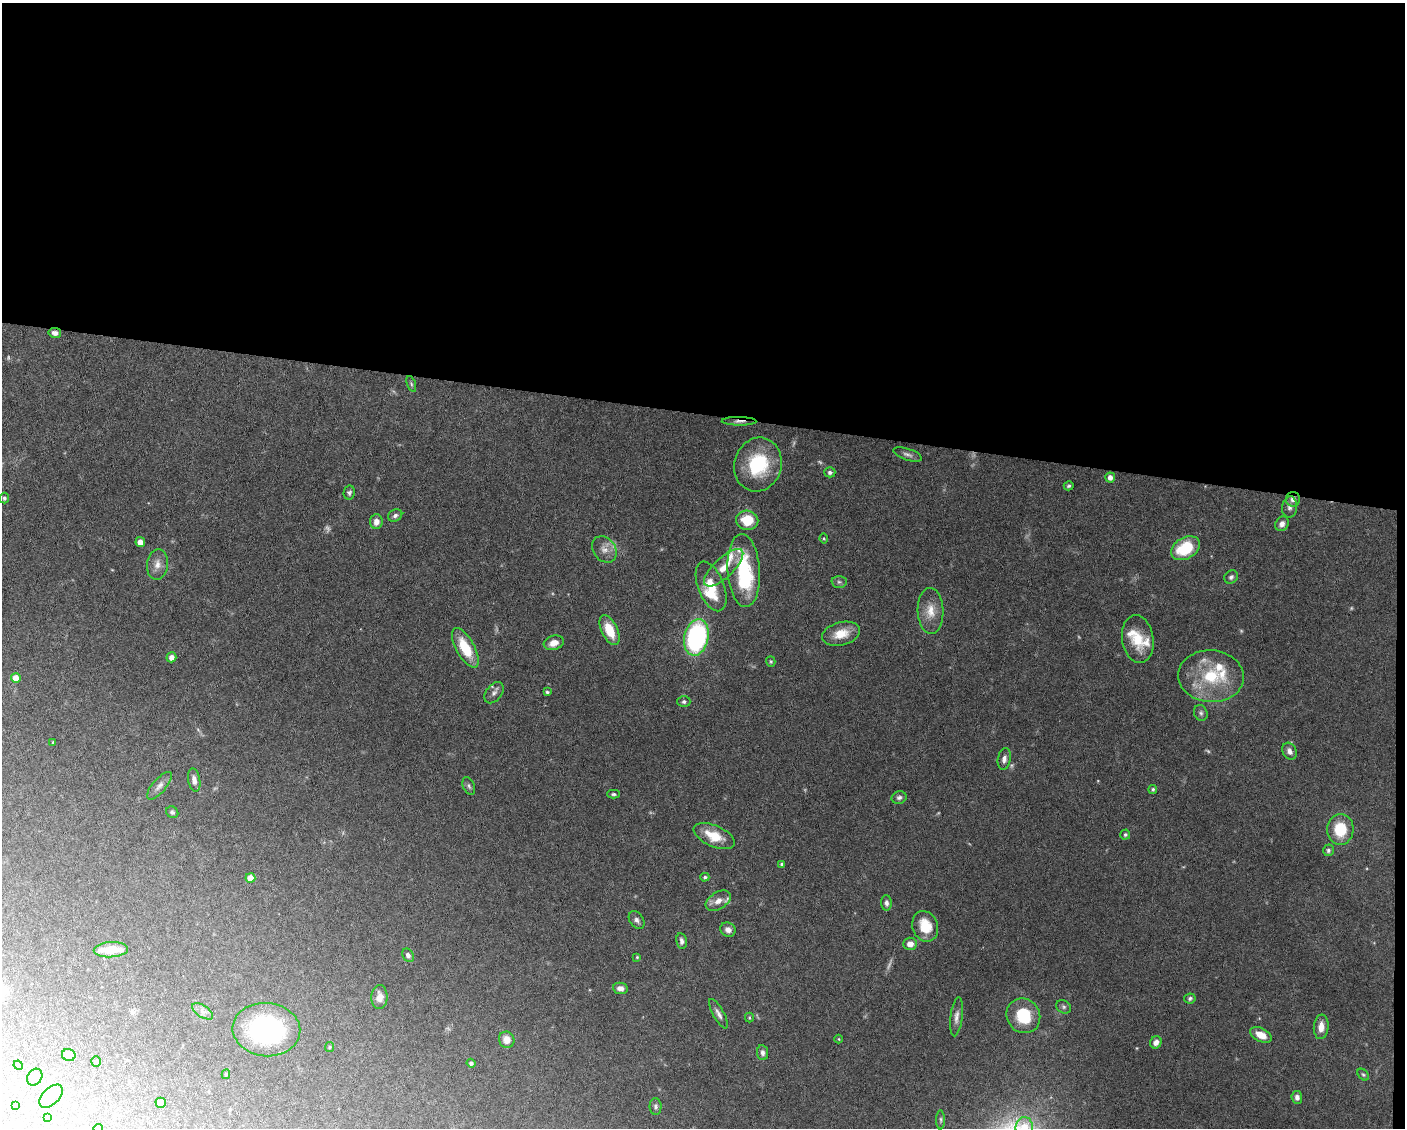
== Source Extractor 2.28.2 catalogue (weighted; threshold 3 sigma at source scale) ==
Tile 3 of 3 x 4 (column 3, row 1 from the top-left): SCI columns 2911-4313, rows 3378-4503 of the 4526 x 4503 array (HDU 1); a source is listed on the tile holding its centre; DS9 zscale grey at full resolution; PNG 1407 x 1130 px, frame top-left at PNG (2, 3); each listed source drawn as its Kron ellipse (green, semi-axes under 4 px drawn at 4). Shown black and unused: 37% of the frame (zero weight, under 5 of 10 exposures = <1% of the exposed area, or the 3 px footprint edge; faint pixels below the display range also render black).
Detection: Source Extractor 2.28.2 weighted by HDU 2 'WHT'; one run over the whole footprint, this tile lists its part. Background 0.0707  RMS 0.0025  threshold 0.0103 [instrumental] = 3 sigma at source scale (4.09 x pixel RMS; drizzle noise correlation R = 1.36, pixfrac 0.8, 0.05/0.05 arcsec/px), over >= 5 px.
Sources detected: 120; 11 too faint to see at this stretch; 1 inside a brighter object's white glare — neither listed nor drawn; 7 inside a brighter listed object's ellipse — not listed separately; the other 101 listed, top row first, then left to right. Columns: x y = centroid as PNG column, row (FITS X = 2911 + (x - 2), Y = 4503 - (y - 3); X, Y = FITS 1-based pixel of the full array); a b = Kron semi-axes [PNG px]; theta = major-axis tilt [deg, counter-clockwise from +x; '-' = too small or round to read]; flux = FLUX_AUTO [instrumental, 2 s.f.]
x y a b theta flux
55 333 6 5 - 0.98
411 384 8 4 -72 0.41
739 421 17 4 -1 1.1
907 454 15 5 -17 0.91
758 465 27 23 75 14
830 472 5 5 - 0.69
1110 477 5 5 - 1.2
1069 486 5 4 - 0.44
349 493 7 5 79 0.55
4 498 5 4 - 0.51
1293 499 7 7 - 1.1
1290 507 11 7 83 1
395 515 7 5 27 0.7
747 520 11 9 -11 6
376 522 7 6 - 1.4
1282 524 7 6 - 1.3
824 539 5 4 - 0.25
140 542 5 4 - 2
1185 548 15 10 31 11
604 549 14 11 -53 2
157 564 15 10 83 2
724 568 25 10 43 4
744 571 36 16 -86 15
1231 577 7 6 - 0.68
839 582 7 6 - 0.54
711 586 26 13 -69 6.4
930 611 23 13 -88 3.7
609 630 16 8 -65 5.3
841 634 19 11 15 4
696 637 18 12 78 41
1138 639 24 15 -82 5.9
554 643 10 7 18 2
465 648 22 9 -61 7.3
171 657 5 5 - 1.3
771 661 5 4 - 0.35
1211 676 33 26 -4 13
16 678 5 5 - 2.7
547 692 4 4 - 0.43
494 693 12 8 51 1
684 702 6 5 - 0.52
1201 713 8 6 -66 0.63
53 742 4 3 - 0.25
1290 751 9 6 -63 1.1
1004 759 11 6 80 1
194 780 12 6 -80 1.2
159 786 17 6 49 1.2
469 786 9 5 -67 0.6
1153 789 4 4 - 0.42
613 794 6 4 -1 0.41
899 797 7 6 - 0.63
172 812 6 5 - 0.47
1340 829 15 13 86 7.9
1125 835 5 5 - 0.42
714 836 22 10 -24 5.6
1328 850 6 5 - 0.61
782 864 4 4 - 0.46
705 877 4 4 - 0.4
250 878 5 5 - 3.1
718 901 14 8 32 2
886 903 8 5 -88 0.79
637 920 10 6 -53 0.86
925 926 15 12 -69 5.5
728 930 8 7 - 1.3
682 941 8 5 -80 0.77
910 944 7 6 - 1.8
111 950 17 7 3 4.7
408 955 7 5 -60 0.79
637 957 4 4 - 0.22
620 988 7 5 -8 1.2
379 997 12 8 89 1.7
1190 998 6 5 - 0.5
1064 1007 8 6 -32 0.58
203 1011 12 6 -33 1.1
718 1014 16 5 -61 1.1
1023 1016 18 16 -55 8.5
956 1017 19 6 83 1.3
749 1018 5 3 - 0.28
1321 1027 12 7 85 2.2
266 1030 34 26 -6 33
1261 1035 11 6 -28 3.2
839 1039 4 3 - 0.2
507 1040 8 7 - 2.2
1156 1042 6 5 - 1.3
330 1047 5 4 - 0.26
763 1053 7 5 -81 0.82
69 1055 7 6 - 1.8
96 1061 5 4 - 0.29
471 1063 4 4 - 0.65
18 1065 5 4 - 0.25
226 1074 5 3 - 0.32
1363 1075 7 4 -47 0.37
35 1077 9 7 56 1.1
51 1096 14 8 44 1.4
1297 1097 6 5 - 0.97
161 1103 5 5 - 1.8
15 1106 3 3 - 0.22
655 1106 8 6 -89 0.61
48 1117 4 4 - 0.19
941 1120 10 4 90 0.45
1024 1127 10 8 82 2.9
98 1128 5 3 - 0.16
Overlapping masked pixels (flux is a lower limit): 3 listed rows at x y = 55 333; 739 421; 1293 499
Isophote crosses this tile's border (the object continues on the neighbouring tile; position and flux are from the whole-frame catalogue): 2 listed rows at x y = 1024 1127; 98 1128